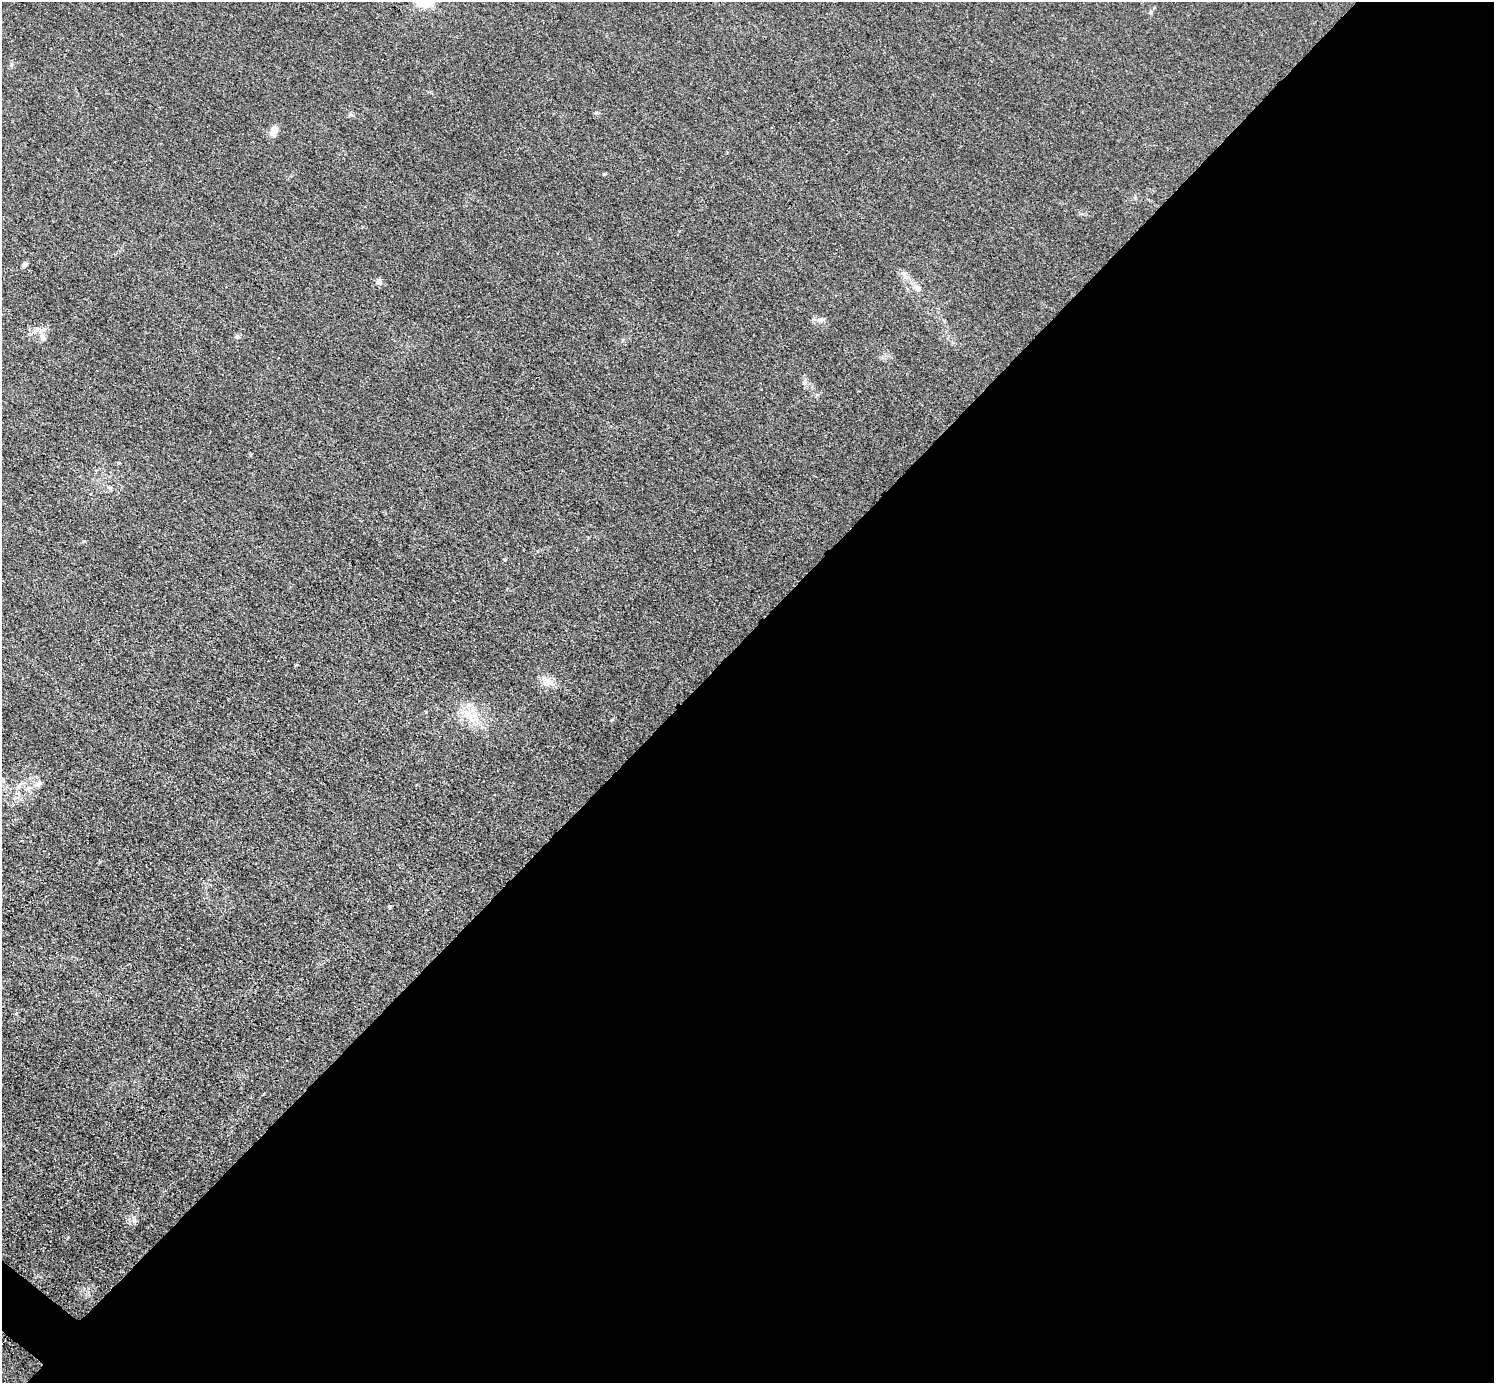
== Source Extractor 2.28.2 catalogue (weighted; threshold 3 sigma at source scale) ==
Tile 12 of 4 x 4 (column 4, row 3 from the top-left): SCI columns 4480-5971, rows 1679-3059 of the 5974 x 5976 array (HDU 1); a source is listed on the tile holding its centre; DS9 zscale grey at full resolution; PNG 1496 x 1385 px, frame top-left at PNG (2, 2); no overlay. Shown black and unused: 54% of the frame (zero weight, under 3 of 4 exposures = <1% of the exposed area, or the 3 px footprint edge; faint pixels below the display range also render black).
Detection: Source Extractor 2.28.2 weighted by HDU 2 'WHT'; one run over the whole footprint, this tile lists its part. Background 0.016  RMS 0.0044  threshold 0.0197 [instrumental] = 3 sigma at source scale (4.5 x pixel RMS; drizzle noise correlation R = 1.50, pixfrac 1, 0.05/0.05 arcsec/px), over >= 5 px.
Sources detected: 16; all 16 listed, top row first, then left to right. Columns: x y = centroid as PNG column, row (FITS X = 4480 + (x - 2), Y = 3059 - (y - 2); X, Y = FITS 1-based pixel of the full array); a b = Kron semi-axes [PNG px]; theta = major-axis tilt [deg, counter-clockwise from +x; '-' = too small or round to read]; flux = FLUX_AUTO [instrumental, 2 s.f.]
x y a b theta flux
274 130 8 6 71 6.6
24 264 4 4 - 3
905 275 17 5 -59 2.3
379 282 8 8 - 1.5
918 288 12 7 -36 2.2
820 320 9 7 -7 1.9
238 337 7 3 -19 0.66
43 338 14 7 -51 2.6
805 382 8 5 83 1.2
118 463 5 3 - 0.44
109 487 6 4 -18 0.69
505 559 5 3 - 0.43
548 681 14 9 -23 3.8
471 717 13 9 29 4.7
38 783 9 8 - 2.1
390 907 5 4 - 0.58
Unlisted compact peaks at least as high as the median listed source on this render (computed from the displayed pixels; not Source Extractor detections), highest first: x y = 596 113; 604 174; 134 1221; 1151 12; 84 541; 817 395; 11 64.